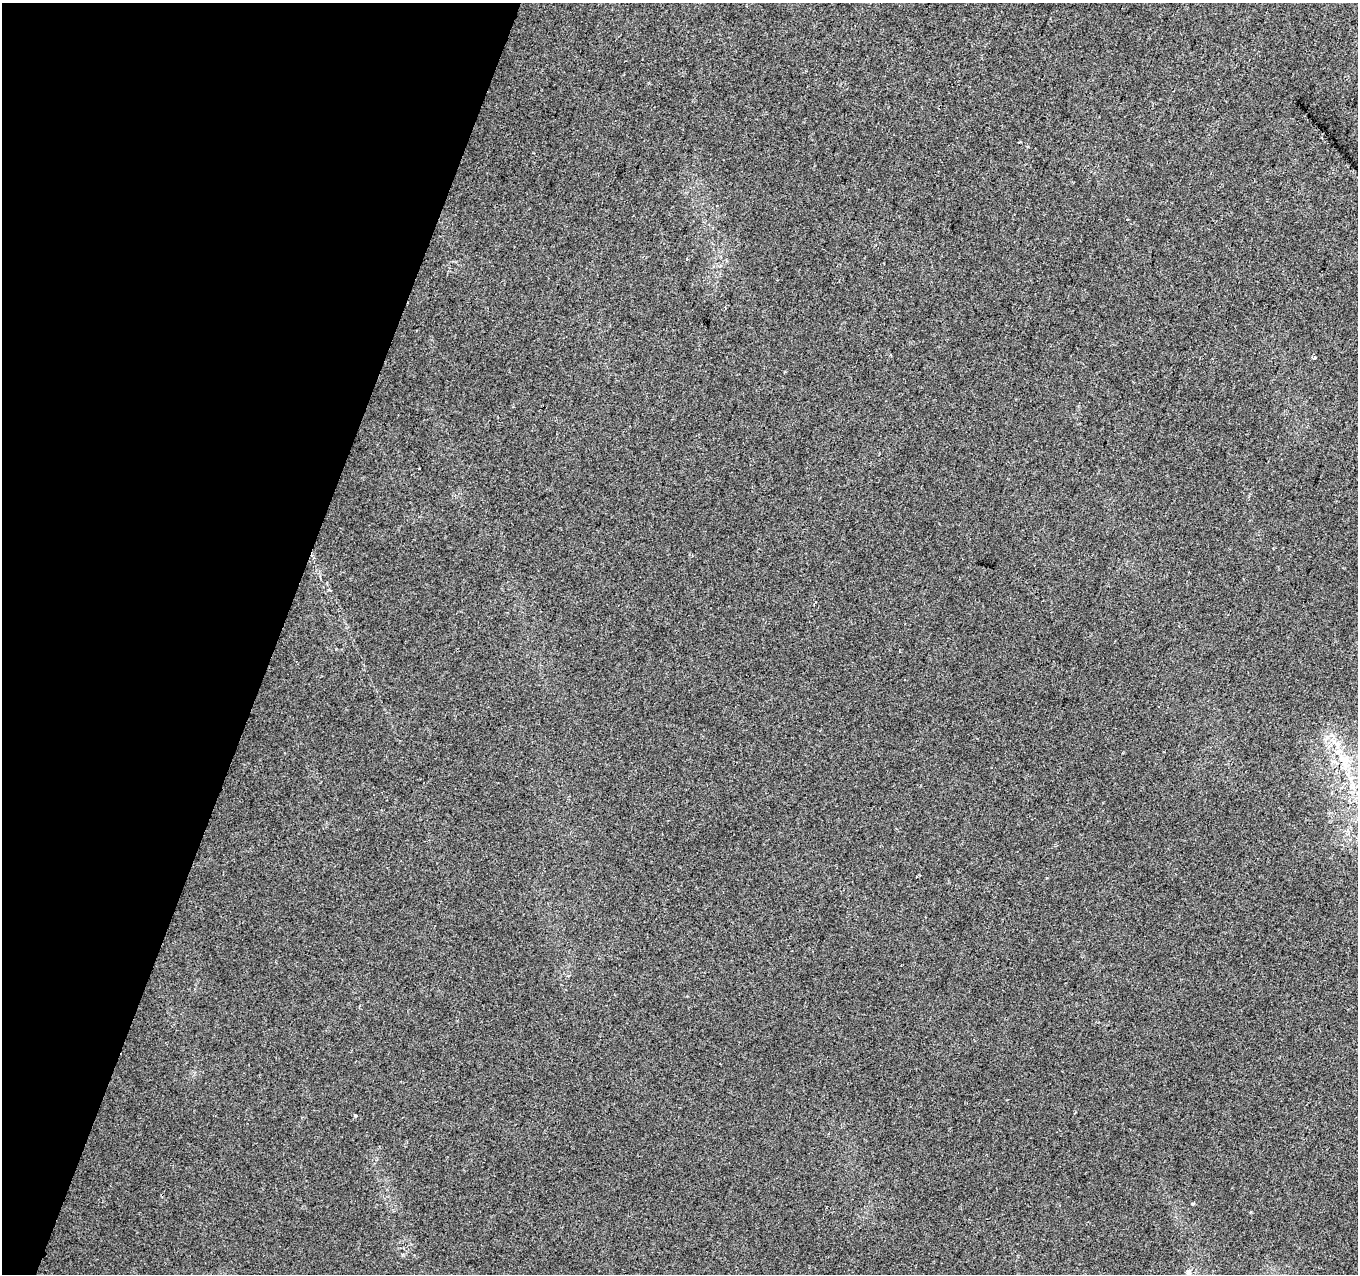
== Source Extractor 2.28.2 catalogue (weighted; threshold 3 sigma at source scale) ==
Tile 9 of 4 x 4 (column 1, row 3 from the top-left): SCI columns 8-1363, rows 1551-2822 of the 5432 x 5581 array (HDU 1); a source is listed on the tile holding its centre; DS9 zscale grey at full resolution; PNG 1360 x 1276 px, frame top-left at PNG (2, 3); no overlay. Shown black and unused: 20% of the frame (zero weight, under 2 of 3 exposures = <1% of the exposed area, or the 3 px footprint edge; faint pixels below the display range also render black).
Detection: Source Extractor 2.28.2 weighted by HDU 2 'WHT'; one run over the whole footprint, this tile lists its part. Background 0.041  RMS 0.0067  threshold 0.0301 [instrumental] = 3 sigma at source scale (4.5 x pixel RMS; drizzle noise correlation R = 1.50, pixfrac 1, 0.0396/0.0396 arcsec/px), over >= 5 px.
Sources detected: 7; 1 cosmic-ray / hot-pixel residue — not listed; the other 6 listed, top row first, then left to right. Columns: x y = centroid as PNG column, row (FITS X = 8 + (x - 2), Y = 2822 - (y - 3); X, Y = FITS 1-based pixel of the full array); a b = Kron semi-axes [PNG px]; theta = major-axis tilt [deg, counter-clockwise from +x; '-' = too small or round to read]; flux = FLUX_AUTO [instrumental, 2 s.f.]
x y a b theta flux
1314 357 4 3 - 9.3
1327 737 6 6 - 2.3
1345 759 20 11 -34 12
1351 778 9 5 65 2.5
1192 1204 3 3 - 1.6
1187 1272 7 4 90 1.3